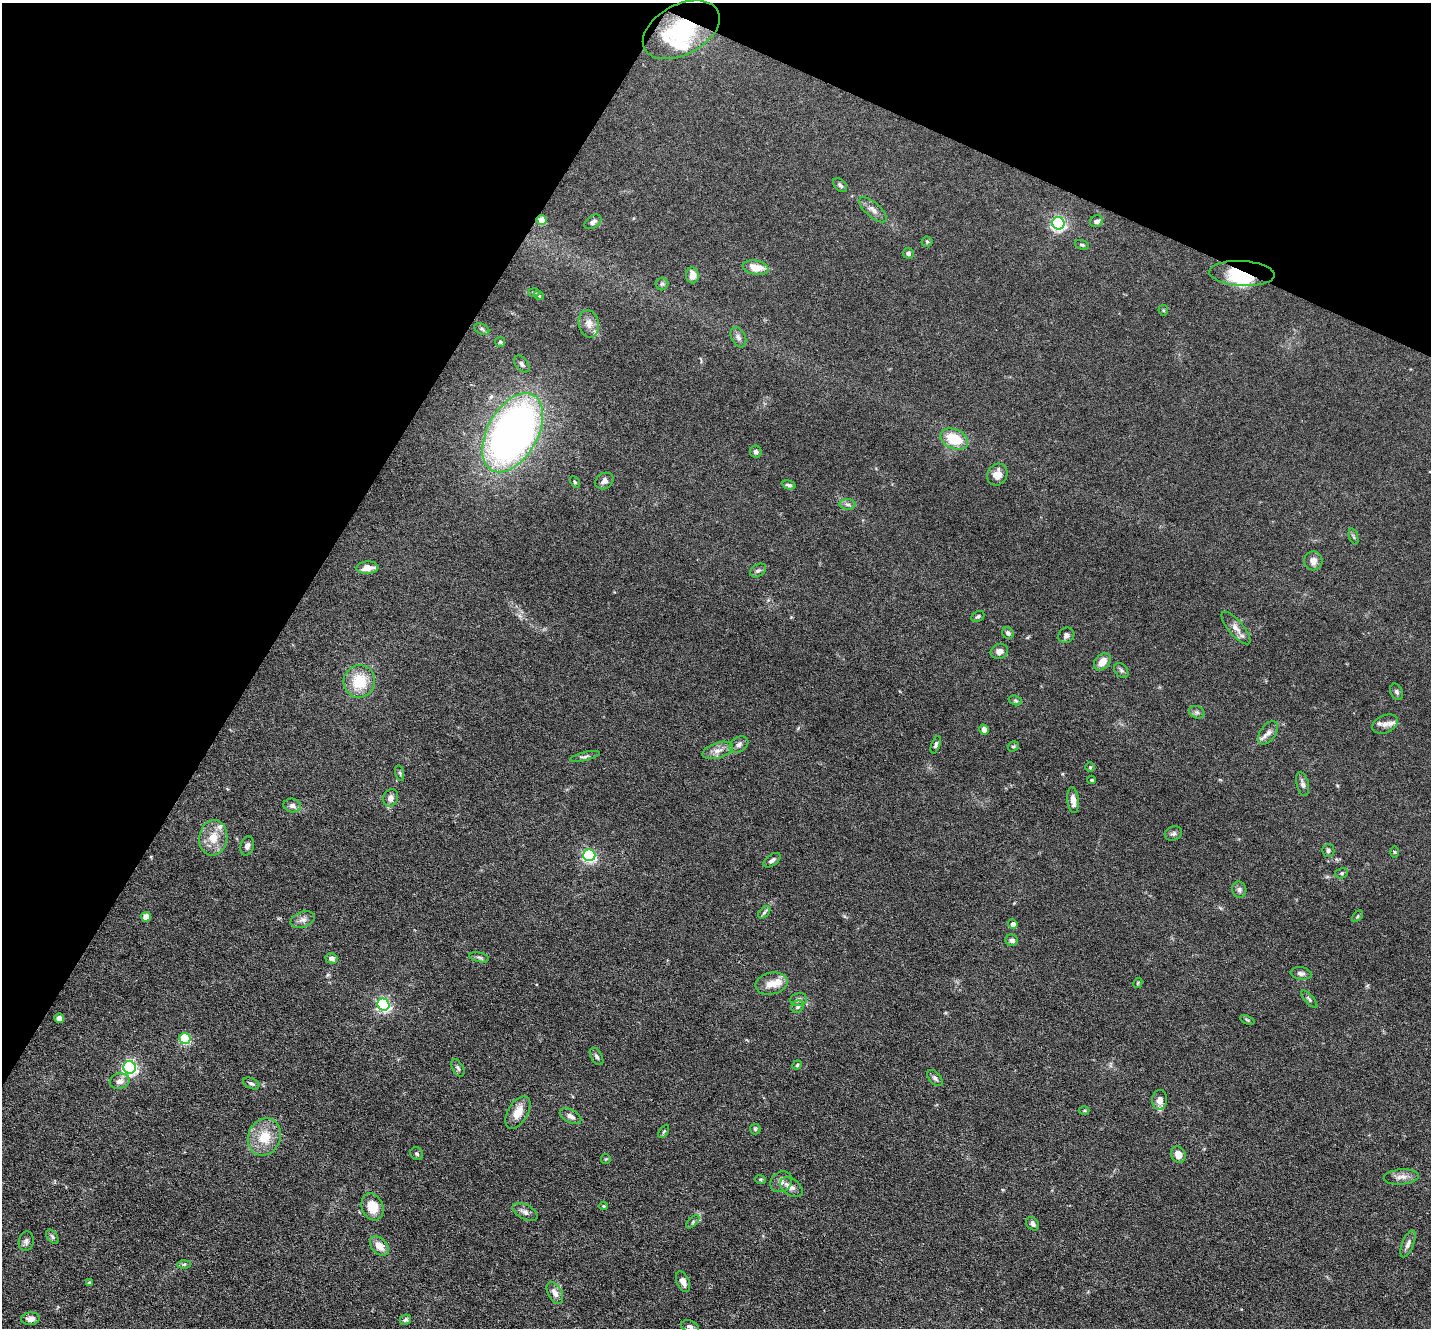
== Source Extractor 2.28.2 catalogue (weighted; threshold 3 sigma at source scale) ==
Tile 2 of 4 x 4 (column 2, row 1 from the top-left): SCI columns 1430-2858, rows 4122-5447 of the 5716 x 5726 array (HDU 1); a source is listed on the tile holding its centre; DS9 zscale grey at full resolution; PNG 1433 x 1330 px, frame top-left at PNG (2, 3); each listed source drawn as its Kron ellipse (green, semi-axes under 4 px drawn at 4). Shown black and unused: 26% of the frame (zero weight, under 3 of 6 exposures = <1% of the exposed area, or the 3 px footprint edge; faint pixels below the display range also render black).
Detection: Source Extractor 2.28.2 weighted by HDU 2 'WHT'; one run over the whole footprint, this tile lists its part. Background 0.0632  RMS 0.0045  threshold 0.0185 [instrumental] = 3 sigma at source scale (4.09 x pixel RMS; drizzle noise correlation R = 1.36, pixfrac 0.8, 0.05/0.05 arcsec/px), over >= 5 px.
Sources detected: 132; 2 inside a brighter object's white glare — neither listed nor drawn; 6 inside a brighter listed object's ellipse — not listed separately; the other 124 listed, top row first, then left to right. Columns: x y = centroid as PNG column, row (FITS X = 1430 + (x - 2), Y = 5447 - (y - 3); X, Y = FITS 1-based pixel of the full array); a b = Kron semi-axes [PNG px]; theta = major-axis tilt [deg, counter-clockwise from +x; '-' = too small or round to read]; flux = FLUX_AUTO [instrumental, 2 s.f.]
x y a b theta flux
681 30 41 25 28 36
840 185 8 5 -45 0.94
873 210 17 7 -41 2.4
542 220 5 5 - 9
1097 221 7 5 21 1.3
593 222 9 6 35 1.4
1058 223 6 6 - 97
927 242 5 5 - 0.53
1082 245 7 4 -22 0.69
908 253 5 5 - 1.1
755 268 13 7 -11 5.9
1242 273 33 12 -3 16
692 275 8 6 -84 3.8
662 284 6 6 - 0.85
534 292 5 3 - 0.49
539 295 5 4 - 0.51
1163 310 5 5 - 0.52
589 324 14 10 -79 3.2
482 329 8 5 -27 0.81
738 337 11 7 -64 1.5
500 342 5 5 - 0.58
522 364 9 6 -52 1.2
513 433 43 25 61 240
954 439 14 9 -25 12
756 452 6 6 - 1.2
997 475 11 10 - 3.9
604 481 9 7 34 1.7
575 482 6 4 -60 0.56
789 485 7 4 -15 0.82
847 504 8 5 -6 1.2
1354 537 8 3 -71 0.66
1313 561 9 9 - 2.6
367 568 11 6 4 4
758 570 9 6 34 1
978 616 7 5 30 0.78
1236 628 20 7 -49 3.1
1008 633 6 5 - 1.3
1066 635 8 7 - 1.7
999 651 9 7 24 2.3
1102 662 10 7 48 4.5
1121 671 8 6 -48 1
359 681 16 15 - 13
1397 692 8 6 -66 0.89
1015 700 7 4 -18 0.62
1197 712 8 6 -21 1
1385 724 13 9 23 2.1
984 730 5 4 - 2.3
1268 733 13 7 53 2.5
739 745 10 7 31 1.7
936 745 9 4 69 0.85
1013 746 6 4 36 0.62
718 750 16 7 17 3.1
585 756 15 4 14 1.3
1090 767 5 4 - 0.54
400 773 8 3 -77 0.59
1092 780 4 3 - 0.53
1303 784 12 6 -74 1.6
391 798 9 7 69 2
1073 800 13 6 -84 3
292 805 8 7 - 1.9
1173 833 9 7 23 1.2
213 838 18 14 82 6.9
247 846 10 6 75 1.4
1328 851 6 6 - 0.95
1394 852 6 3 -88 0.4
589 855 6 6 - 67
772 860 10 5 36 1.2
1342 873 6 5 - 0.77
1239 890 8 7 - 1.3
764 912 7 4 45 0.86
1357 916 7 4 47 0.54
146 917 5 4 - 5.4
303 920 12 7 20 2.1
1013 924 5 4 - 2.8
1012 940 6 6 - 1.2
479 957 10 4 -12 0.83
331 958 6 5 - 1.9
1301 973 11 6 -8 1.5
771 983 16 11 12 5.1
1138 983 5 4 - 0.44
1309 999 11 4 -48 0.86
798 1000 8 6 8 1.3
383 1005 6 5 - 77
797 1007 6 5 - 0.85
59 1018 5 4 - 4.4
1247 1020 7 3 -24 0.59
185 1038 5 5 - 35
597 1056 9 5 -59 1.1
797 1065 5 4 - 0.63
130 1067 6 6 - 100
458 1068 9 5 -63 0.98
935 1078 9 5 -49 1.3
120 1081 10 7 11 2.5
251 1083 8 5 -25 1.1
1160 1100 10 7 87 2.4
1084 1110 5 3 - 0.44
518 1112 18 10 59 5.6
571 1116 11 6 -28 2
755 1129 5 5 - 0.67
664 1131 7 4 58 0.59
264 1137 19 16 66 10
417 1154 7 6 - 0.86
1178 1155 8 7 - 3.6
606 1159 5 5 - 0.42
1401 1177 18 7 5 2.8
761 1180 5 4 - 0.52
781 1182 11 9 36 2.3
791 1187 12 8 -35 2.2
603 1206 4 3 - 0.45
372 1207 14 10 -69 7.8
525 1212 13 7 -28 2
693 1222 8 3 46 0.65
1033 1224 7 5 -50 1.1
52 1237 8 5 -54 0.88
26 1241 10 7 79 1.5
1408 1244 14 5 68 1.7
379 1246 11 7 -47 4.5
184 1264 7 4 2 0.74
683 1282 11 6 -66 2.1
89 1283 4 3 - 0.74
555 1293 12 6 -61 2.6
30 1319 9 6 6 2.2
405 1320 6 5 - 0.97
690 1326 9 6 -19 1.3
Overlapping masked pixels (flux is a lower limit): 3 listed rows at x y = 681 30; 542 220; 1242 273